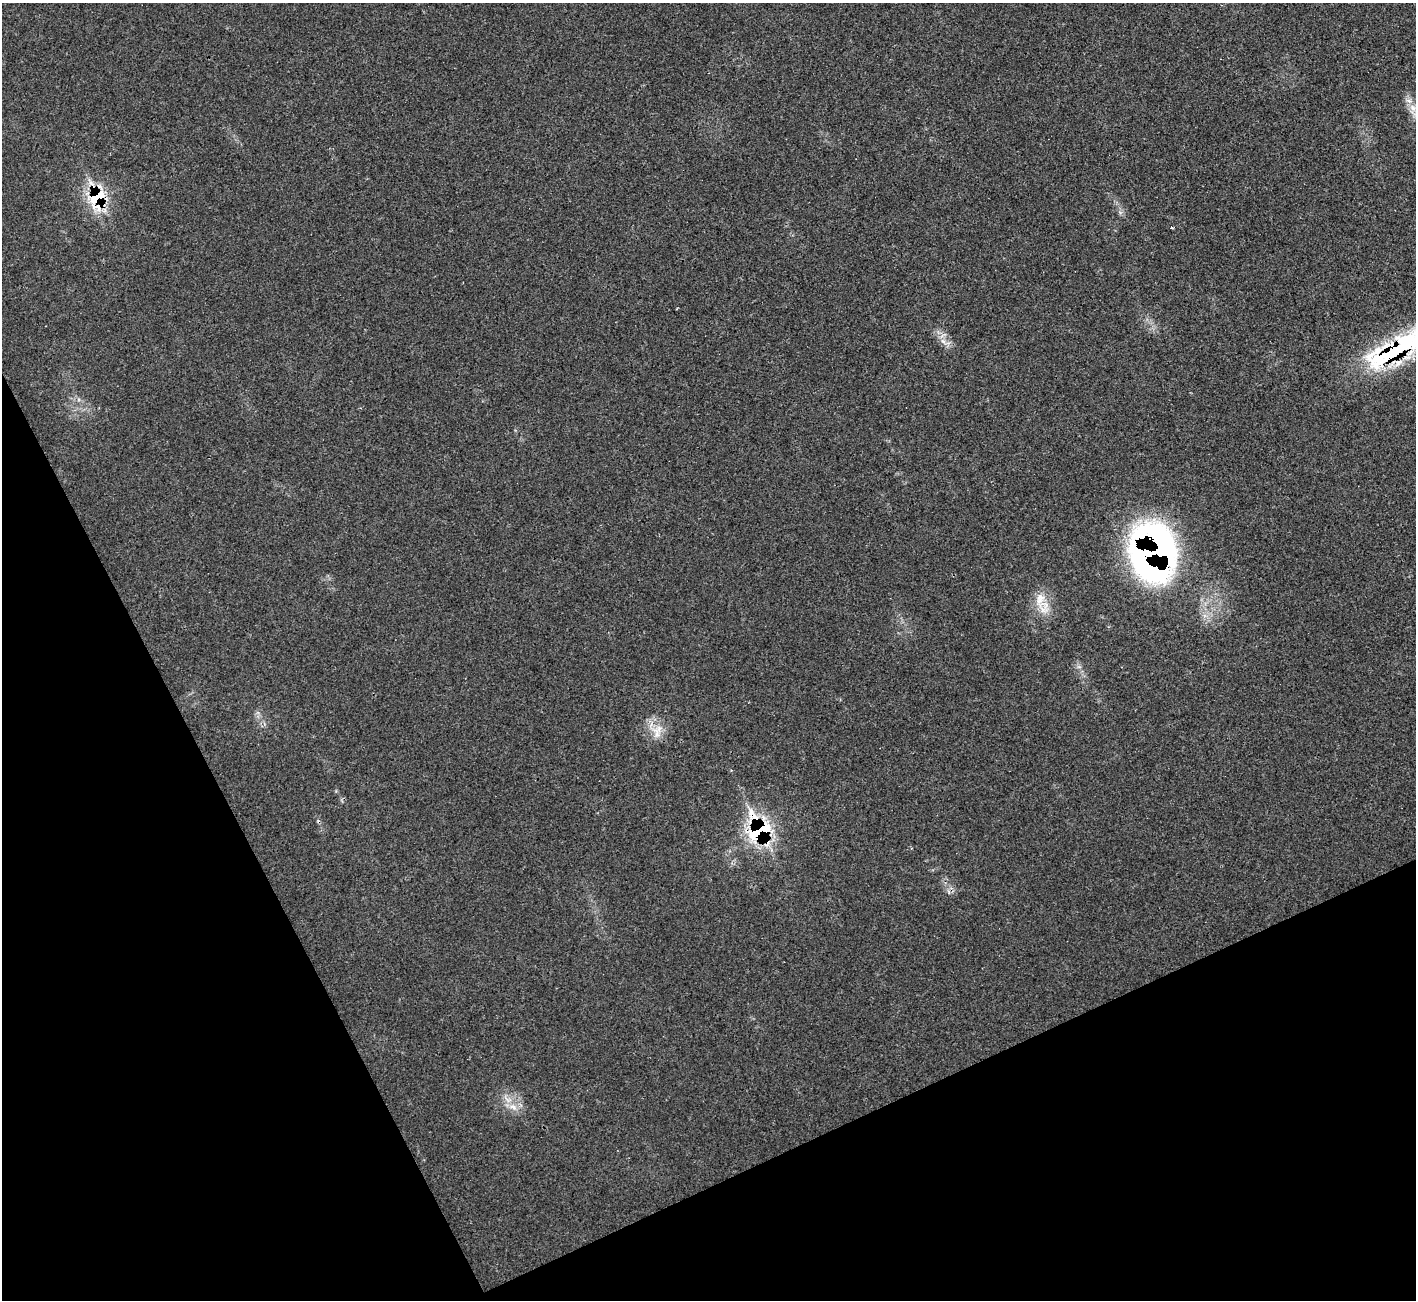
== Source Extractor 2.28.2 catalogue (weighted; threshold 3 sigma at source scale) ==
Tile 14 of 4 x 4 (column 2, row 4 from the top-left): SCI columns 1461-2874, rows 204-1501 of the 5751 x 5730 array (HDU 1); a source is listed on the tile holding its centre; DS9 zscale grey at full resolution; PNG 1418 x 1302 px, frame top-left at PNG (2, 3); no overlay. Shown black and unused: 24% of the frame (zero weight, under 3 of 4 exposures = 2% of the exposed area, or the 3 px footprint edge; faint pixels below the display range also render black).
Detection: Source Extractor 2.28.2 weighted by HDU 2 'WHT'; one run over the whole footprint, this tile lists its part. Background 0.0219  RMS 0.0044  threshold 0.0199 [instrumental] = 3 sigma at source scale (4.5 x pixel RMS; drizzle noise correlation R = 1.50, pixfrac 1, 0.05/0.05 arcsec/px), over >= 5 px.
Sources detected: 15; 1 inside a brighter object's white glare — not listed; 4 inside a brighter listed object's ellipse — not listed separately; the other 10 listed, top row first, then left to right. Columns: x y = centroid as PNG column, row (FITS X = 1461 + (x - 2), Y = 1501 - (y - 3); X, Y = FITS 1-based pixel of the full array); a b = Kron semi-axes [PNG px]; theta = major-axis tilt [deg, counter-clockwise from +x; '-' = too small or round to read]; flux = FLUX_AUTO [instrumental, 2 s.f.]
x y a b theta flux
1413 108 10 7 -57 2.9
97 197 22 19 37 21
1171 228 3 3 - 4
943 341 8 5 -44 1.7
1393 353 122 21 27 59
1153 552 48 39 -77 210
1040 600 24 13 88 7.9
659 729 15 10 33 4.9
759 829 29 23 -65 45
513 1107 13 7 -26 3.5
Overlapping masked pixels (flux is a lower limit): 4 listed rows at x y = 97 197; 1393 353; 1153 552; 759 829
Isophote crosses this tile's border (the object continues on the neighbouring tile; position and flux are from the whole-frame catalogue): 1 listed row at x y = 1393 353